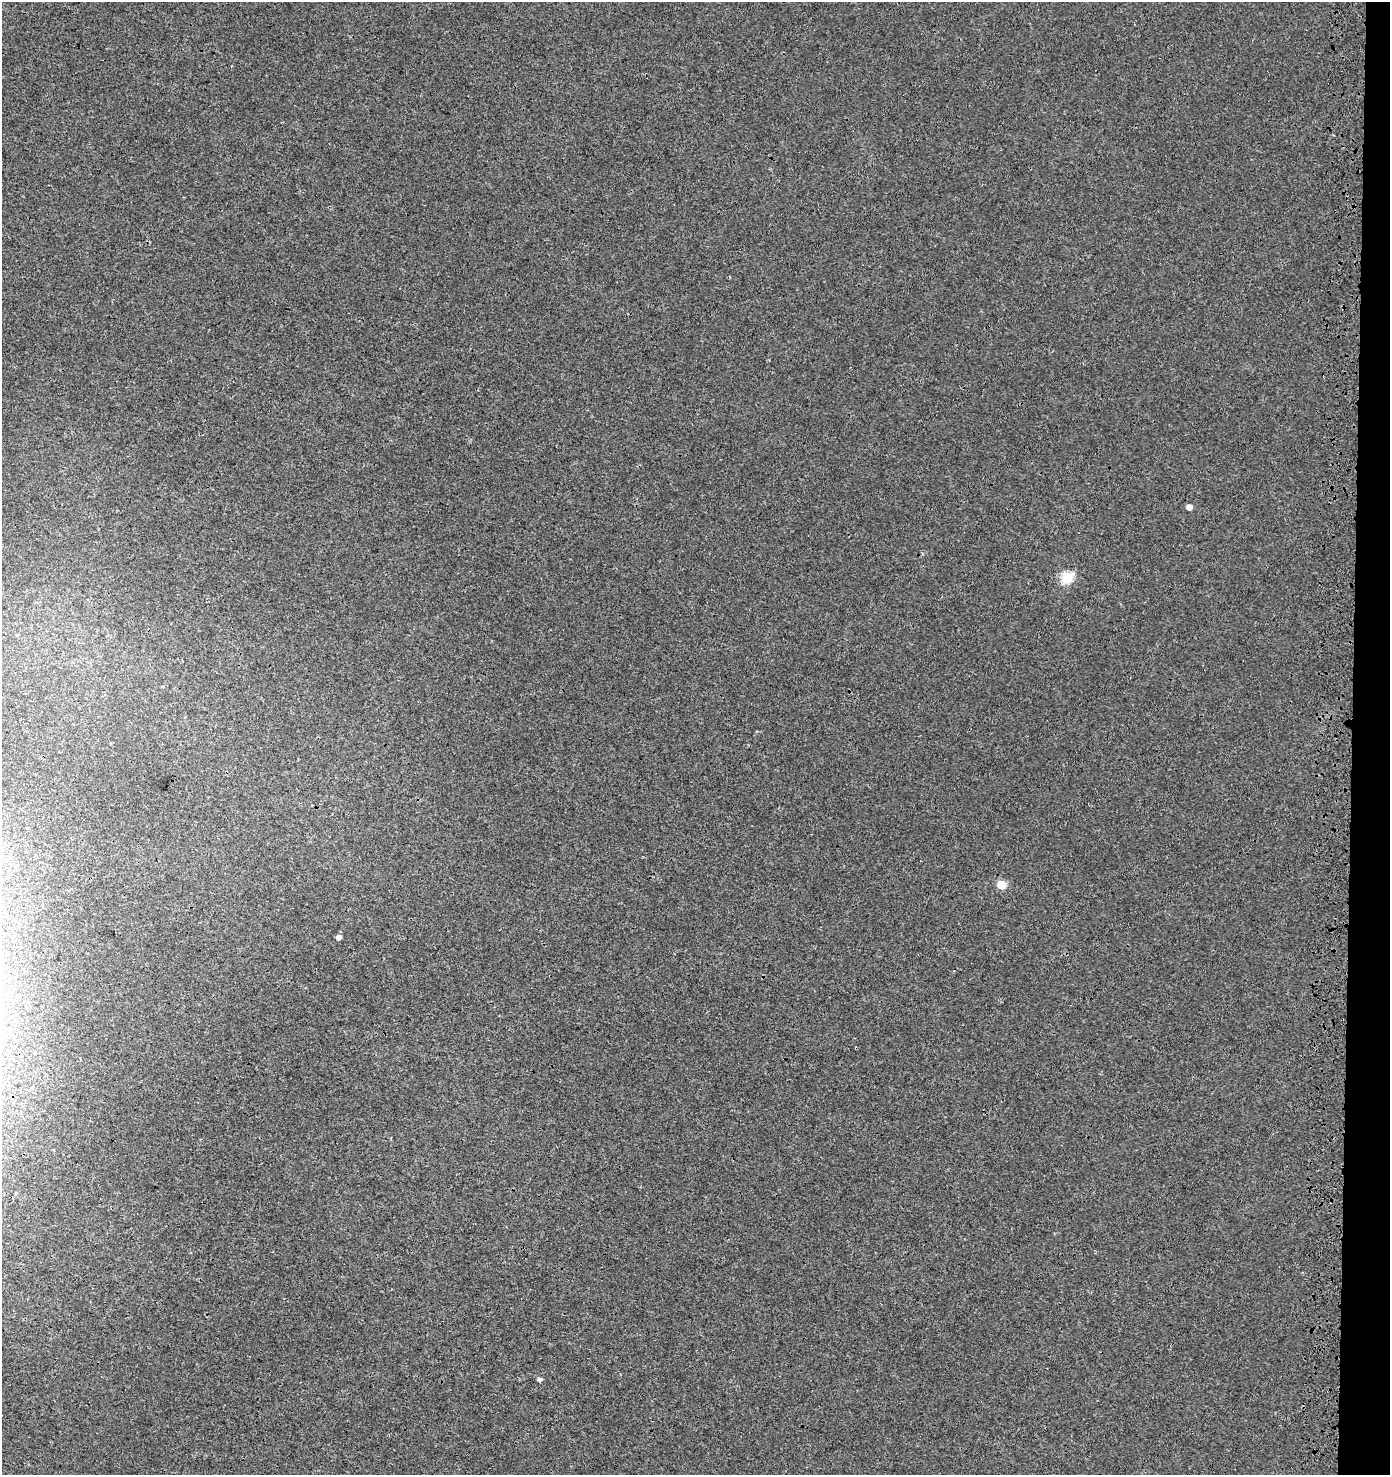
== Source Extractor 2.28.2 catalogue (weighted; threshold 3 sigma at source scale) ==
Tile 6 of 3 x 3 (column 3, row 2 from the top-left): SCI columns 3105-4492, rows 1582-3054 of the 4870 x 4628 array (HDU 1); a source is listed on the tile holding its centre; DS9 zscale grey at full resolution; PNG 1392 x 1477 px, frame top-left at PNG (2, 2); no overlay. Shown black and unused: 3% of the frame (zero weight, under 3 of 4 exposures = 9% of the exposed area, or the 3 px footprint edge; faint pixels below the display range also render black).
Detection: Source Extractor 2.28.2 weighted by HDU 2 'WHT'; one run over the whole footprint, this tile lists its part. Background 0.00235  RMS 0.0026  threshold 0.0115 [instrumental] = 3 sigma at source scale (4.5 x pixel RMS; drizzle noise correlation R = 1.50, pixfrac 1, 0.0396/0.0396 arcsec/px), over >= 5 px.
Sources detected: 5; all 5 listed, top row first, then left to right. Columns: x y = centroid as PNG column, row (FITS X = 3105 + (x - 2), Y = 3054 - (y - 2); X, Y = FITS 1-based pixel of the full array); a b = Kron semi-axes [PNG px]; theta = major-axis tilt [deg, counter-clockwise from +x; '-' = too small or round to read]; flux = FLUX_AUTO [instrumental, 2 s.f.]
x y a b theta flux
1189 507 5 5 - 1.8
1067 577 6 6 - 22
1001 885 5 5 - 9
339 937 5 5 - 1
540 1379 5 4 - 0.86